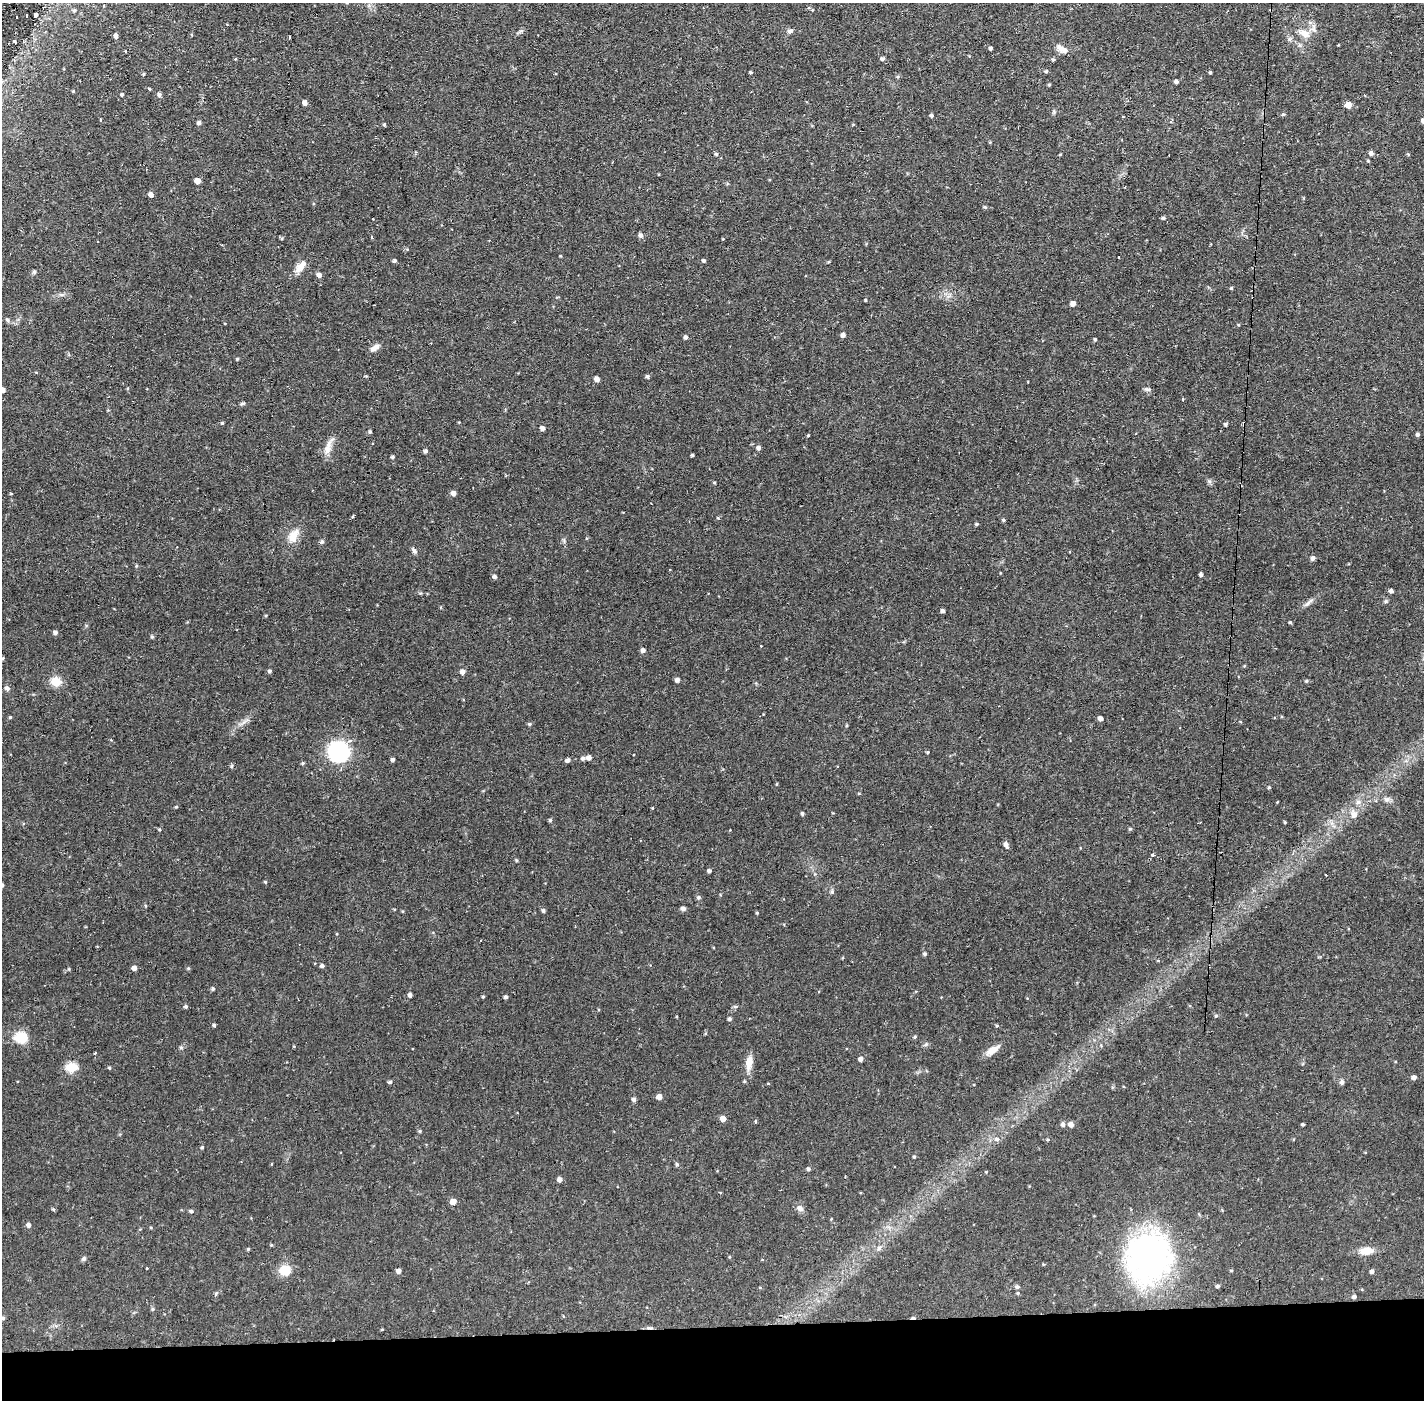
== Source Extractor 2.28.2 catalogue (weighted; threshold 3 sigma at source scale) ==
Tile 8 of 3 x 3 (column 2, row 3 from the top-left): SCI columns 1423-2844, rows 53-1450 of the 4266 x 4299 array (HDU 1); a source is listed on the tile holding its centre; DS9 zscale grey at full resolution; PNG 1426 x 1402 px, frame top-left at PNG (2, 3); no overlay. Shown black and unused: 5% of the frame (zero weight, under 2 of 3 exposures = <1% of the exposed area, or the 3 px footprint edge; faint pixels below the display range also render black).
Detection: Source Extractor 2.28.2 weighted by HDU 2 'WHT'; one run over the whole footprint, this tile lists its part. Background 0.0697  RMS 0.0066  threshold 0.0298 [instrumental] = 3 sigma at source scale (4.5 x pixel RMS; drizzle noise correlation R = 1.50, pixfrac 1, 0.05/0.05 arcsec/px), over >= 5 px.
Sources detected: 220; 7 cosmic-ray / hot-pixel residue — not listed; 1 inside a brighter listed object's ellipse — not listed separately; the other 212 listed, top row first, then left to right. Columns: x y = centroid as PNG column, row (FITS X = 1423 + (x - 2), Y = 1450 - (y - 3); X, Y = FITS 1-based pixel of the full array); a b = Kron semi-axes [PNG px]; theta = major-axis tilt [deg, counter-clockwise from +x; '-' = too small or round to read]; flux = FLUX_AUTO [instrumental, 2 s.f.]
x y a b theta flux
104 6 3 2 - 1.1
74 10 5 5 - 1.1
812 10 4 4 - 0.56
35 15 4 3 - 1.4
26 16 3 3 - 1.9
16 17 4 3 - 3.2
790 31 8 6 16 1.7
1304 33 18 9 -25 6.3
192 35 4 3 - 0.57
116 36 4 4 - 2.4
289 37 3 2 - 1.6
15 41 5 3 - 1.3
991 48 4 3 - 1.3
1061 48 13 8 -48 3.8
882 59 5 5 - 1.4
1053 59 5 4 - 0.86
1046 71 5 4 - 0.88
750 72 4 3 - 0.74
1210 72 4 3 - 0.82
144 74 4 3 - 0.72
898 77 5 4 - 0.82
1176 81 4 4 - 1.6
1049 85 4 3 - 0.71
149 89 4 3 - 0.81
73 91 4 4 - 0.56
122 94 4 3 - 0.96
159 94 5 5 - 1.7
305 103 5 4 - 2.8
1348 105 5 5 - 7.2
1283 114 5 4 - 0.81
931 115 4 4 - 1.2
101 120 4 2 - 0.58
1423 121 5 5 - 2.8
1170 122 4 4 - 1
199 123 5 4 - 1.7
385 125 5 3 - 0.76
990 142 4 3 - 0.48
1371 153 5 5 - 2
716 154 4 4 - 1
1060 154 4 2 - 0.57
1408 154 5 4 - 0.63
1368 161 5 3 - 0.58
197 181 5 4 - 6.4
151 194 5 4 - 3
985 207 5 4 - 0.85
1163 218 5 4 - 0.89
372 219 3 2 - 0.96
640 235 5 5 - 2
371 237 3 3 - 4
723 239 3 2 - 0.45
1119 257 3 3 - 1.6
704 260 4 4 - 1.1
394 261 5 4 - 1.1
828 262 5 3 - 0.55
300 267 16 8 46 7.1
34 272 5 4 - 1.1
319 275 5 5 - 2.4
1231 288 4 4 - 0.71
865 300 4 3 - 0.63
1073 303 5 4 - 3
7 320 6 4 -61 1.1
843 335 4 4 - 2.3
686 337 5 4 - 1.6
1095 339 4 4 - 0.89
375 348 13 7 39 3.1
237 359 4 3 - 0.65
366 376 4 3 - 0.57
647 376 4 4 - 1.2
597 379 4 4 - 3.6
1147 389 9 5 -15 1.4
3 390 4 4 - 3.5
1183 399 3 3 - 1.6
243 404 8 3 1 0.94
222 423 5 4 - 0.73
1225 424 4 4 - 1.1
542 428 4 4 - 2.6
370 432 4 4 - 1
1417 434 4 4 - 1.4
808 435 3 3 - 0.59
328 447 23 8 73 5.6
758 448 5 4 - 1.7
425 451 4 4 - 1.6
692 455 3 3 - 1
393 457 3 3 - 1.3
1209 481 6 5 - 1.3
453 493 4 4 - 3.1
11 494 4 3 - 0.53
718 518 4 3 - 0.58
1003 520 4 4 - 0.91
976 524 4 3 - 0.85
293 536 18 11 64 8.6
322 542 5 5 - 1.3
414 550 12 4 -51 1.6
1313 558 5 4 - 2.3
136 566 5 3 - 0.63
1201 574 4 3 - 1.6
494 577 4 4 - 1.8
1391 591 4 4 - 2
1308 603 16 4 48 2.4
943 611 4 4 - 1.5
1290 622 4 4 - 0.73
55 632 5 4 - 1.9
152 637 5 4 - 1
761 646 2 2 - 0.5
643 650 5 4 - 2
3 658 4 4 - 0.66
270 671 4 4 - 1.3
462 672 5 5 - 3.2
677 680 5 4 - 2
56 681 5 5 - 25
1306 681 5 4 - 0.91
7 688 6 6 - 1.8
10 717 3 3 - 0.84
1100 718 4 4 - 2.6
529 724 5 4 - 0.91
338 752 20 19 - 56
927 752 4 4 - 0.65
583 758 6 5 - 1.5
589 758 5 5 - 2.6
393 760 4 4 - 1.6
567 760 4 4 - 2.4
303 763 4 4 - 0.82
231 766 6 4 88 0.76
1269 787 4 3 - 0.77
859 793 5 3 - 0.59
1387 799 8 7 - 2.1
1277 802 3 2 - 0.45
1358 802 7 6 - 2.3
176 807 4 3 - 0.71
652 808 4 3 - 0.47
802 813 4 3 - 1.1
1354 815 9 8 - 4.2
550 820 4 4 - 0.99
1285 822 4 3 - 0.56
159 829 4 4 - 0.73
1006 844 5 4 - 2.4
1153 855 4 3 - 4.1
516 860 4 4 - 0.74
709 871 4 4 - 1.5
265 882 4 3 - 0.72
2 885 5 4 - 1.4
832 892 6 5 - 1.3
698 897 6 5 - 1
683 908 6 5 - 1.9
543 910 4 4 - 1.3
757 913 3 3 - 0.65
925 954 5 4 - 1.2
322 966 4 4 - 1.9
134 968 4 4 - 2.7
188 968 5 4 - 0.74
213 989 4 4 - 1
410 995 4 4 - 2
483 997 4 4 - 0.71
506 997 4 3 - 1.4
186 1006 4 4 - 1.2
735 1007 6 4 0 0.95
1216 1016 5 4 - 0.73
729 1019 4 4 - 1.2
214 1025 4 3 - 1
21 1037 16 13 -3 13
915 1037 5 4 - 0.77
926 1044 6 4 46 1.1
992 1050 17 8 34 6
95 1053 3 3 - 1.1
861 1059 4 4 - 2.5
749 1062 16 8 81 7
71 1067 6 6 - 29
109 1068 4 3 - 0.79
1414 1077 5 4 - 2.5
744 1081 4 4 - 0.71
390 1082 4 4 - 1.2
1342 1082 7 6 - 1.5
659 1097 5 4 - 4.4
634 1099 5 4 - 1.8
723 1119 5 4 - 5.7
755 1121 4 3 - 1
1303 1124 3 3 - 0.82
1063 1125 5 5 - 1.7
1071 1125 7 6 - 2.5
420 1131 4 4 - 0.81
997 1139 6 6 - 2
1047 1140 5 3 - 0.67
202 1147 4 3 - 0.85
914 1157 4 3 - 0.7
677 1164 5 4 - 1.1
808 1169 5 5 - 1.3
986 1172 4 3 - 0.5
559 1179 5 4 - 2.8
453 1202 5 4 - 6.3
800 1208 9 7 -42 2.6
53 1209 4 4 - 0.82
191 1211 5 4 - 1.3
29 1225 5 4 - 2.1
271 1245 4 4 - 0.61
879 1248 7 6 - 1.8
248 1249 3 3 - 0.74
1366 1251 16 9 2 7.8
1148 1257 56 48 77 170
84 1259 7 5 88 1.2
285 1270 13 12 - 10
398 1271 4 4 - 2.8
1231 1271 5 3 - 0.61
1372 1271 5 4 - 1.8
1017 1286 5 5 - 1.3
1217 1286 5 4 - 1.1
216 1293 7 4 63 1
1018 1293 4 4 - 0.7
1354 1297 5 4 - 1.6
153 1309 5 4 - 0.89
563 1316 5 3 - 0.47
3 1318 4 4 - 1
382 1329 4 3 - 0.53
Isophote crosses this tile's border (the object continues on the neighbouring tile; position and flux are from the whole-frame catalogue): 4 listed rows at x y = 1423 121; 3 390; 2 885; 3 1318
Unlisted compact peaks at least as high as the median listed source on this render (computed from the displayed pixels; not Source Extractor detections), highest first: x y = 1386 601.